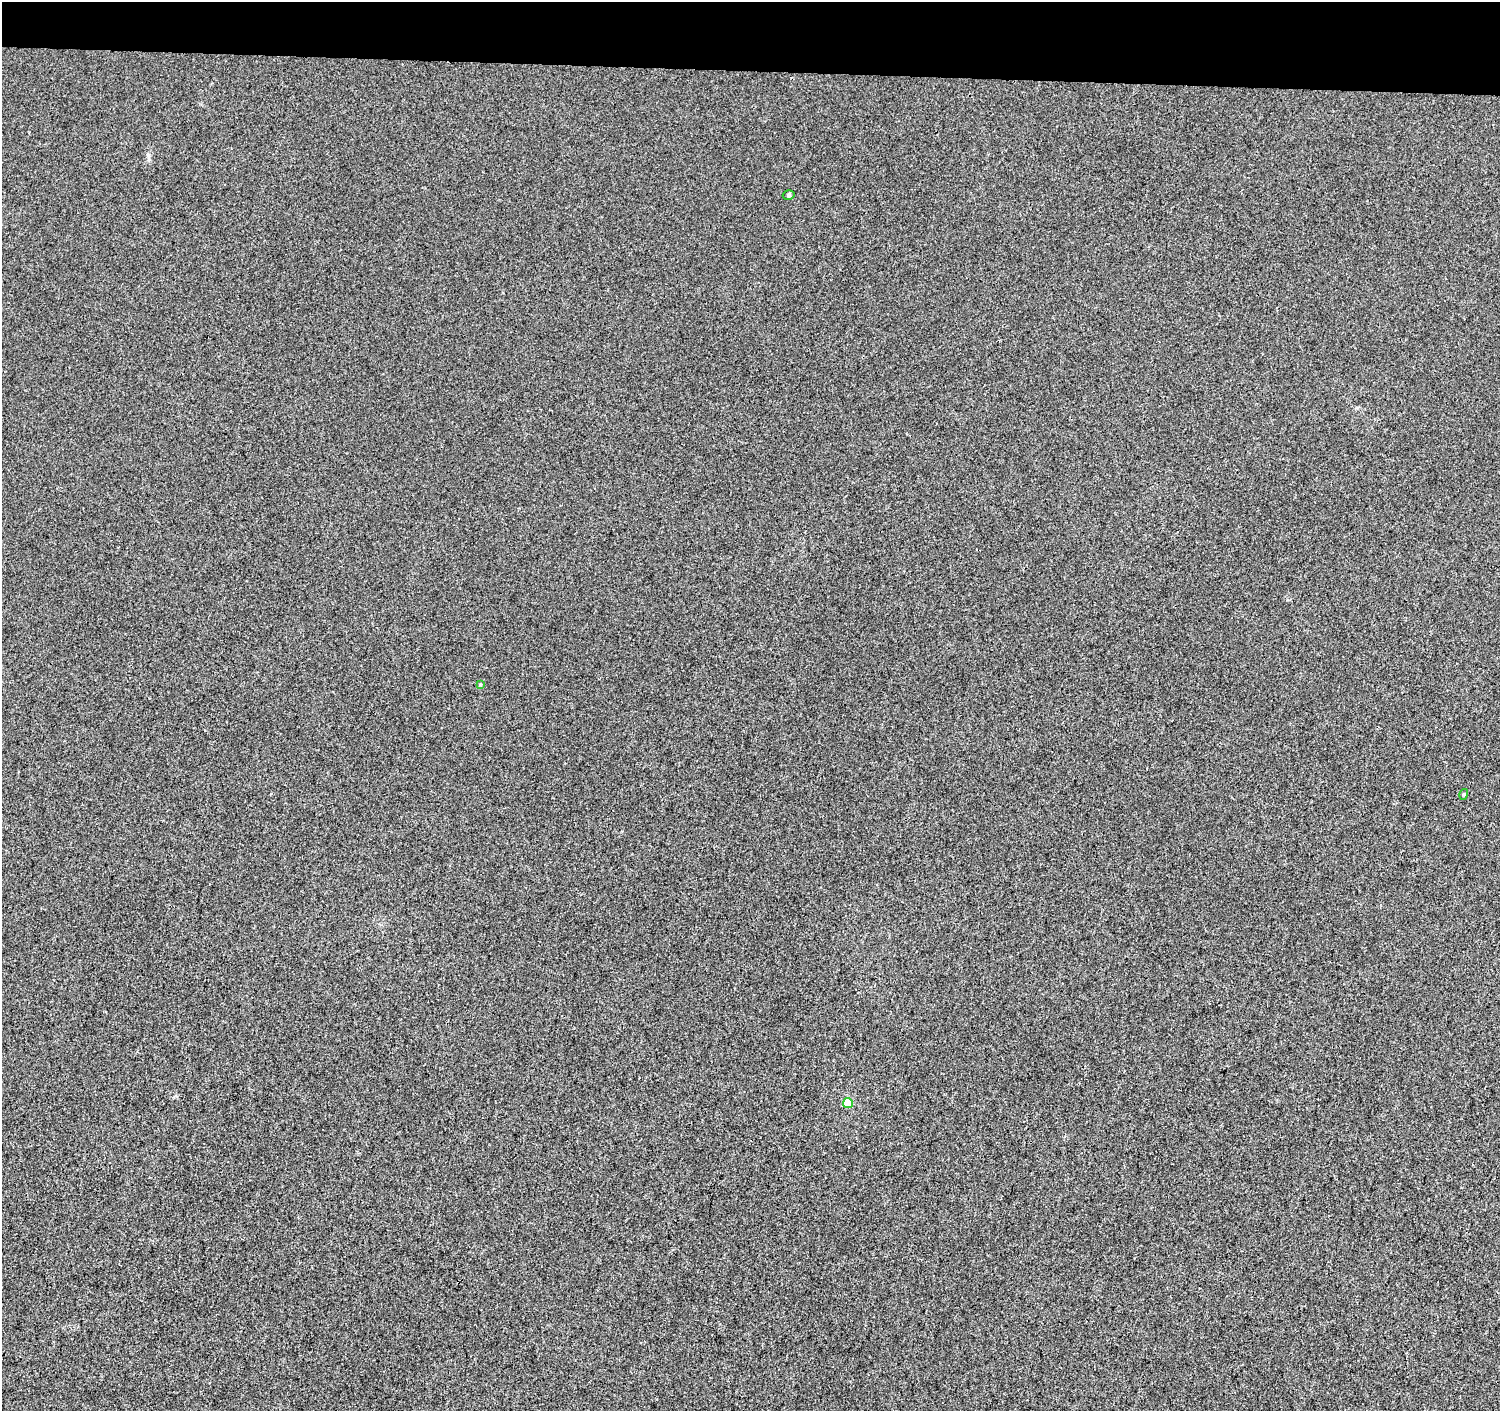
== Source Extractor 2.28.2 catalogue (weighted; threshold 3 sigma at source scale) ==
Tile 2 of 3 x 3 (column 2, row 1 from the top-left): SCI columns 1510-3007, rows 3105-4513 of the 4505 x 4741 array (HDU 1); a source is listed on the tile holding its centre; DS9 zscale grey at full resolution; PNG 1502 x 1413 px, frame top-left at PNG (2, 2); each listed source drawn as its Kron ellipse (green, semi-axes under 4 px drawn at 4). Shown black and unused: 5% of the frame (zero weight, under 3 of 4 exposures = <1% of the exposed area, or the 3 px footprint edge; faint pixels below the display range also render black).
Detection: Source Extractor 2.28.2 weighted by HDU 2 'WHT'; one run over the whole footprint, this tile lists its part. Background -0.00111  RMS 0.0033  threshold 0.0148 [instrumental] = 3 sigma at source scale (4.5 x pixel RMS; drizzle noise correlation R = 1.50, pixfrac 1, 0.0396/0.0396 arcsec/px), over >= 5 px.
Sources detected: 4; all 4 listed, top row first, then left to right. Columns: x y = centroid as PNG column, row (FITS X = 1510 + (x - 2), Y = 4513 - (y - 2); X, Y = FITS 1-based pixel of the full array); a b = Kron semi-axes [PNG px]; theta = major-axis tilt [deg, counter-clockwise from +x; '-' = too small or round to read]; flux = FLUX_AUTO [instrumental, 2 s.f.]
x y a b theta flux
789 195 6 4 15 0.58
481 685 3 3 - 1
1464 794 5 3 - 0.34
848 1103 5 5 - 4.7